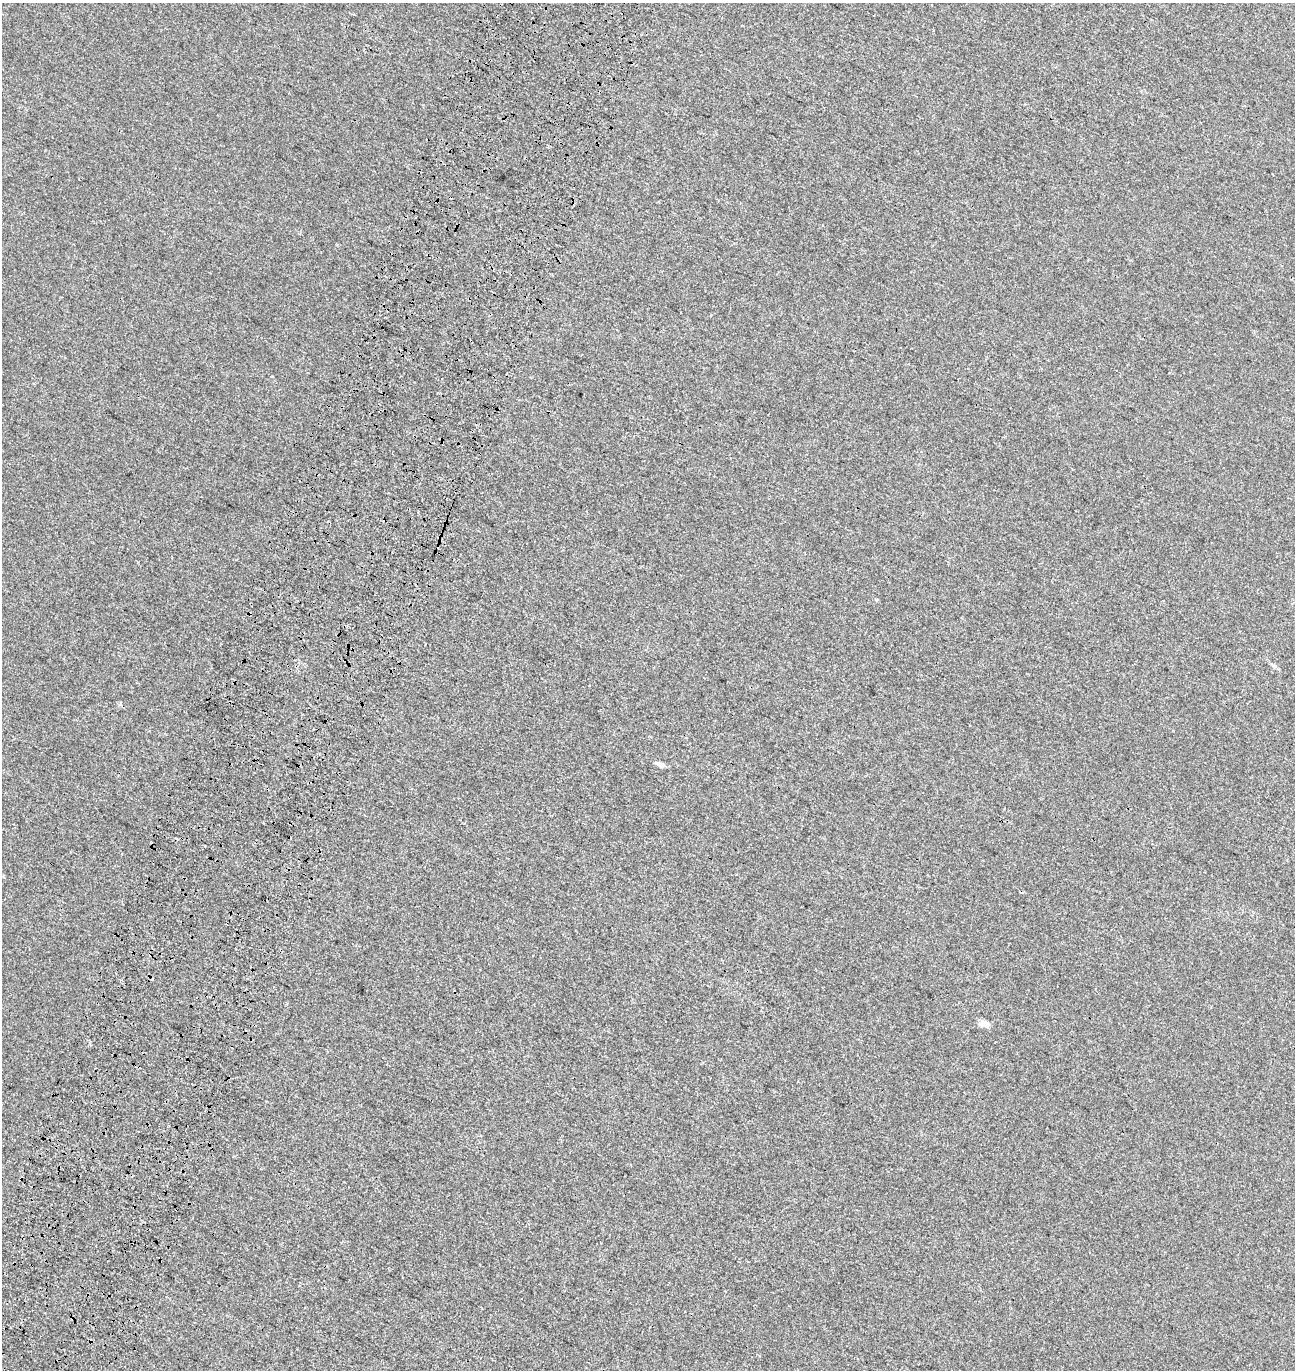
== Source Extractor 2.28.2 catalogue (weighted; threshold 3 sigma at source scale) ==
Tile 7 of 4 x 4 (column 3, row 2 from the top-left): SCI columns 2911-4203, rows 2882-4249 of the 5884 x 5755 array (HDU 1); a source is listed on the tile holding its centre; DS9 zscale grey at full resolution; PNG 1297 x 1372 px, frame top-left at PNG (2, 3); no overlay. Shown black and unused: <1% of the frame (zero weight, under 3 of 4 exposures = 9% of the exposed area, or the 3 px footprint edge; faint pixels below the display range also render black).
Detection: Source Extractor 2.28.2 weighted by HDU 2 'WHT'; one run over the whole footprint, this tile lists its part. Background 8.24e-04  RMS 0.0037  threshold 0.0166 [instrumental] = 3 sigma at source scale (4.5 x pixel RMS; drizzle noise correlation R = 1.50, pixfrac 1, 0.0396/0.0396 arcsec/px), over >= 5 px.
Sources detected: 3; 1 cosmic-ray / hot-pixel residue — not listed; the other 2 listed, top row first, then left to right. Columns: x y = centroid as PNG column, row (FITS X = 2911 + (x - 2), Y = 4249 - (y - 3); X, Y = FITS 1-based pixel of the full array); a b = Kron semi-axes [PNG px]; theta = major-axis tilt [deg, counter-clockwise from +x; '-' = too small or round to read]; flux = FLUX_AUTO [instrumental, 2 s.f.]
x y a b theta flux
659 764 13 5 -31 1.2
984 1024 11 7 -4 2.5